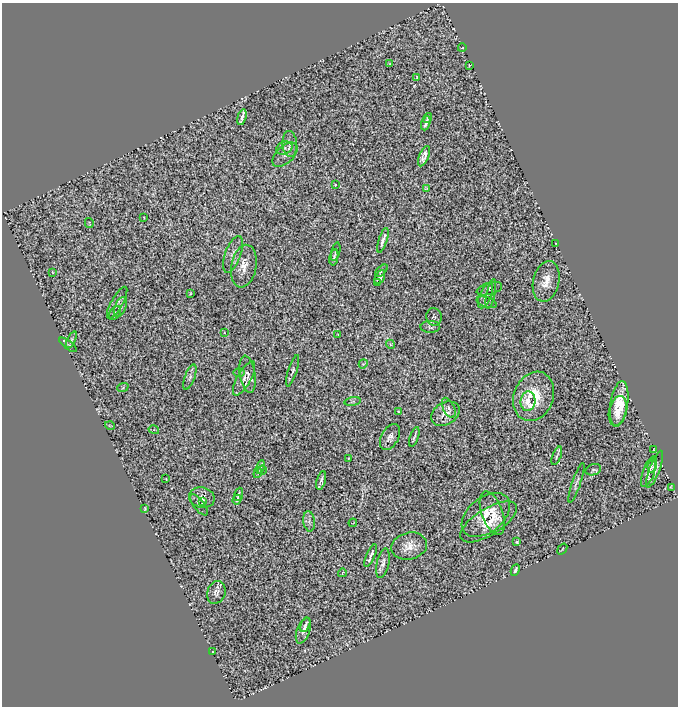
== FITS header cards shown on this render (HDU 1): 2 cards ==
NAXIS1  =                  676
NAXIS2  =                  704

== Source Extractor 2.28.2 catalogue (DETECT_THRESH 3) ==
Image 676 x 704 px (HDU 1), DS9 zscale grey, 1 PNG px = 1 image px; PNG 680 x 708 px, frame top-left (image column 1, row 704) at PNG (2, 3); each listed source drawn as its Kron ellipse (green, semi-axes under 4 px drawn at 4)
Background 1.58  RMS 0.14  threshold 0.415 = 3 sigma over >= 5 px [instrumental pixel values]
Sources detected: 96; all 96 listed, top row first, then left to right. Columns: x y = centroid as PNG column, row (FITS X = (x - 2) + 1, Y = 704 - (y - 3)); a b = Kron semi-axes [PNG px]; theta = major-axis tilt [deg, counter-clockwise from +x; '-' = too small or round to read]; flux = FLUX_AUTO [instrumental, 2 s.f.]
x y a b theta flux
462 48 4 3 - 6.6
390 64 3 2 - 6.9
469 65 3 2 - 8.3
417 77 3 2 - 10
242 117 8 3 74 38
428 118 5 2 - 15
426 123 7 3 69 29
290 144 13 7 -86 49
284 148 8 6 22 32
285 155 15 8 43 44
424 156 11 5 67 60
335 185 2 2 - 7.5
426 188 3 2 - 8.4
144 217 3 2 - 7.2
89 223 5 3 - 7.4
383 240 13 3 72 38
556 244 3 2 - 5.8
336 252 9 3 77 16
233 254 19 8 70 61
334 257 8 3 78 20
244 266 21 12 80 130
381 271 8 3 45 18
53 272 3 2 - 6.9
380 277 7 4 63 34
546 281 20 13 77 120
378 282 4 2 - 8.2
489 289 13 6 16 28
190 294 3 2 - 7.4
491 294 15 4 78 36
486 296 13 6 67 37
487 302 10 5 -18 24
117 303 18 5 60 49
120 307 10 5 68 27
115 313 8 5 57 21
434 317 9 7 -77 23
430 327 10 6 0 23
224 333 3 2 - 5.8
338 335 3 2 - 6.2
71 340 9 3 65 17
390 344 4 3 - 9.1
68 345 10 4 -37 23
363 364 4 3 - 8.4
293 371 16 4 72 30
239 372 5 3 - 10
247 374 19 8 -81 60
190 377 13 5 70 29
244 378 19 7 61 67
123 387 6 3 22 11
534 396 25 19 68 340
528 401 10 7 85 47
353 402 8 4 9 20
619 404 23 8 81 220
449 408 11 5 -65 26
398 411 3 2 - 6.3
618 411 15 8 77 110
445 414 15 11 30 82
110 426 5 3 - 7.4
154 430 5 3 - 9.3
390 437 14 8 61 56
414 437 10 2 71 20
654 450 4 3 - 13
557 456 10 3 69 17
349 459 3 2 - 8.5
652 466 6 3 84 18
261 467 7 3 79 14
655 469 19 5 70 74
262 470 5 4 - 11
593 470 8 5 17 22
649 471 16 6 70 48
258 473 5 4 - 11
166 479 3 2 - 5.6
321 481 9 3 75 29
576 483 21 4 71 32
671 487 4 2 - 7.4
239 494 7 2 70 19
202 498 13 10 -11 60
237 500 5 3 - 19
202 501 3 2 - 9.7
199 505 13 5 -52 20
145 509 3 2 - 8.8
492 513 23 10 -70 150
486 515 27 17 39 230
309 521 10 6 -81 37
489 522 32 13 32 200
353 523 4 2 - 4.1
517 542 3 3 - 12
409 546 18 13 13 110
562 549 6 3 53 6
371 556 12 3 66 29
383 563 15 6 77 49
515 570 6 3 64 22
342 573 4 2 - 6.9
216 592 11 9 69 49
305 625 7 3 62 26
303 631 13 6 70 51
213 652 3 2 - 5.8